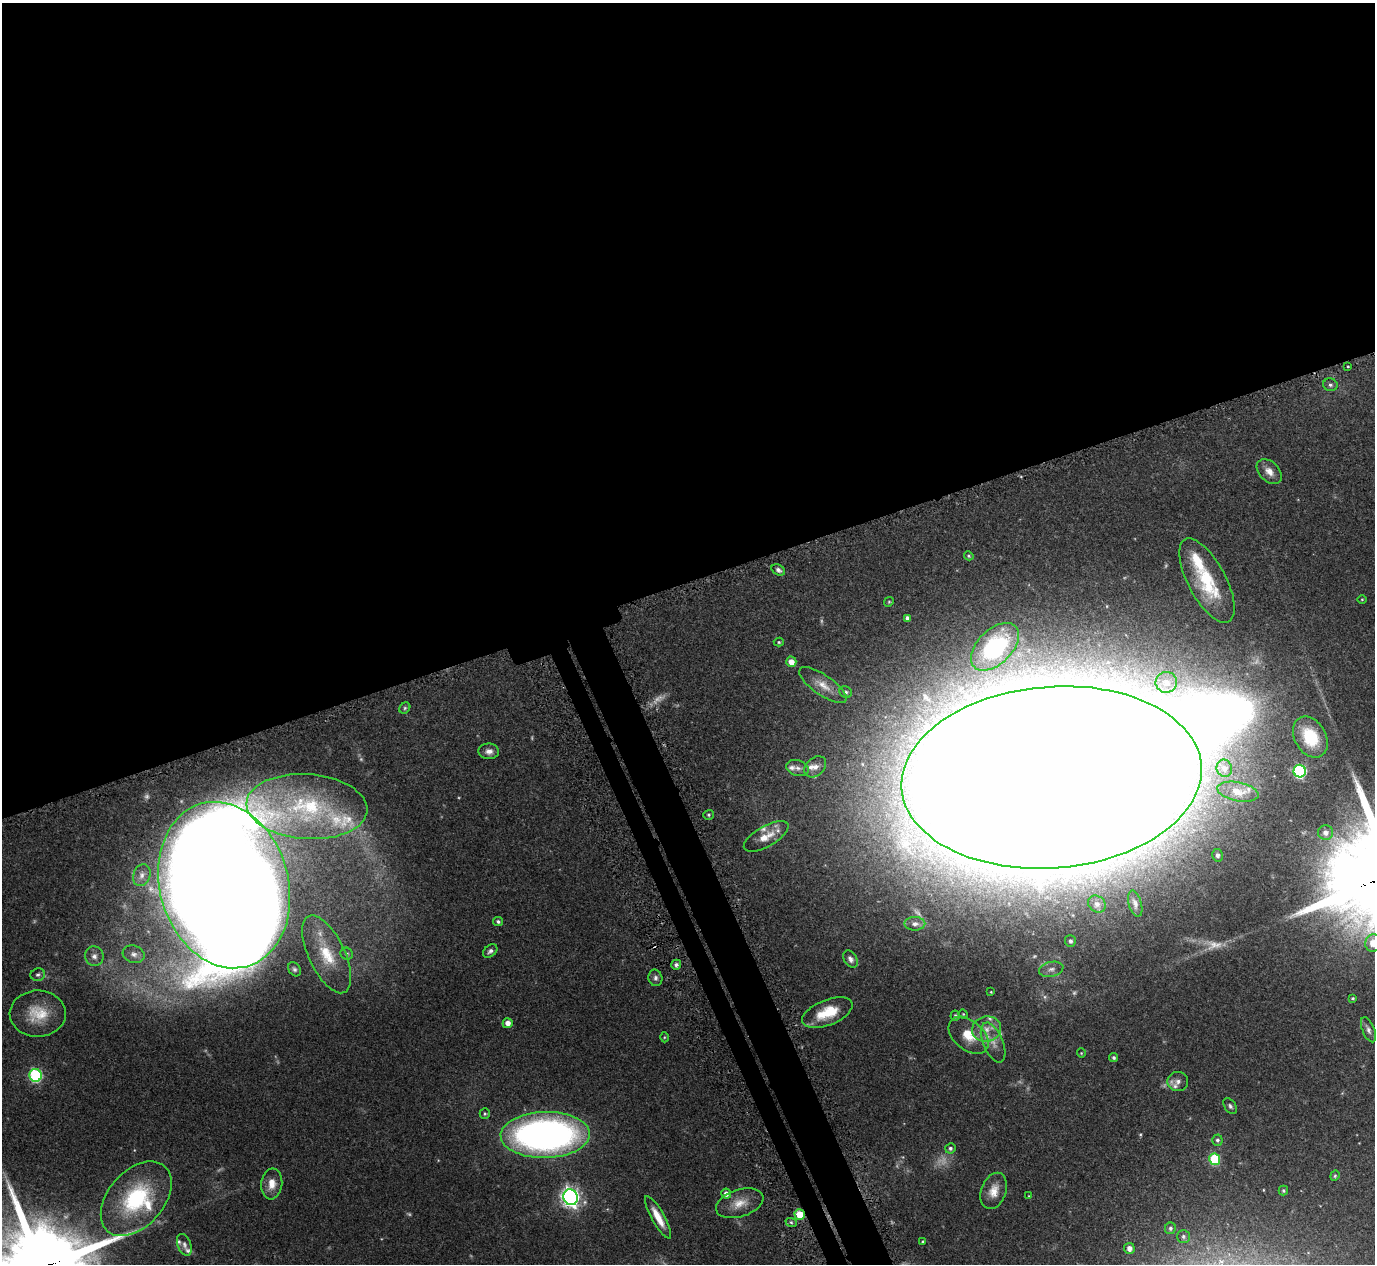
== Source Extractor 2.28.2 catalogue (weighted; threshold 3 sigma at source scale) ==
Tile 2 of 4 x 4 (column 2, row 1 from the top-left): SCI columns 1424-2796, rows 3971-5232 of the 5575 x 5551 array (HDU 1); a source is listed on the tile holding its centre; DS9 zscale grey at full resolution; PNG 1377 x 1266 px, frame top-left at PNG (2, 3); each listed source drawn as its Kron ellipse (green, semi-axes under 4 px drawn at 4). Shown black and unused: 48% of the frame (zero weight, under 3 of 5 exposures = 4% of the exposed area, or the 3 px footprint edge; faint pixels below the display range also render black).
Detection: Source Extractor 2.28.2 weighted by HDU 2 'WHT'; one run over the whole footprint, this tile lists its part. Background 0.0876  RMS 0.0034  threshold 0.0154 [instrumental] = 3 sigma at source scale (4.5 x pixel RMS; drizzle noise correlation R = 1.50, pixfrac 1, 0.05/0.05 arcsec/px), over >= 5 px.
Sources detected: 112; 10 too faint to see at this stretch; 3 inside a brighter object's white glare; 1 cosmic-ray / hot-pixel residue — neither listed nor drawn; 11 inside a brighter listed object's ellipse — not listed separately; the other 87 listed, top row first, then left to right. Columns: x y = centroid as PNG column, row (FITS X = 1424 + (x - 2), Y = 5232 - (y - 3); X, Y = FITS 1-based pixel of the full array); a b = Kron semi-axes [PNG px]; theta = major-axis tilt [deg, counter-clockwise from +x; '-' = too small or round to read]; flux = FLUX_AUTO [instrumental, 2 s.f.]
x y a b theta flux
1348 366 3 2 - 0.3
1330 385 7 6 - 0.88
1269 472 15 9 -45 2.9
969 556 5 4 - 0.46
778 570 7 5 -32 1.1
1207 581 47 19 -62 20
1362 599 4 3 - 0.28
889 602 5 4 - 0.4
907 618 4 4 - 1
779 642 5 4 - 0.46
995 647 29 17 44 36
791 662 5 5 - 2.7
1166 682 11 10 - 3.4
823 685 28 10 -35 4.7
846 692 6 5 - 0.67
405 708 6 5 - 0.58
1310 737 22 15 -59 12
489 751 10 8 -3 1.9
815 767 12 9 42 2.3
798 768 11 7 -18 1.8
1224 768 9 7 -71 1.9
1300 771 6 6 - 53
1052 777 150 91 5 6000
1238 792 21 9 -11 2.9
307 807 60 32 -4 40
709 815 5 5 - 0.51
1326 832 7 7 - 1.8
766 836 25 10 30 5.2
1218 855 6 5 - 1.1
142 875 11 8 70 1.8
224 885 84 64 -74 2100
1097 904 9 8 - 1.2
1135 904 13 6 -74 1.4
498 921 5 4 - 0.75
915 924 10 7 0 1.6
1070 941 6 5 - 1
1373 943 9 7 75 4.6
490 951 8 5 41 1.1
134 954 11 8 -18 1.7
327 954 42 18 -64 14
347 954 6 6 - 0.77
94 956 10 9 - 1.8
850 959 9 6 -58 1.3
676 965 5 5 - 0.92
294 969 7 5 -58 0.8
1051 969 12 7 13 1.7
38 975 7 6 - 0.88
655 978 8 7 - 1.1
991 992 3 3 - 0.26
1353 998 3 3 - 0.37
827 1013 26 12 22 10
38 1014 28 23 2 11
963 1014 5 4 - 0.35
955 1016 5 5 - 0.64
508 1023 5 5 - 2.1
987 1029 14 12 10 4.5
1368 1030 13 6 -68 1.3
969 1035 23 14 -40 7.6
664 1037 5 3 - 0.32
993 1043 21 10 -67 4
1081 1053 4 4 - 0.35
1114 1057 4 4 - 0.69
35 1075 6 6 - 45
1178 1081 10 9 - 1.7
1230 1106 9 5 -53 0.86
485 1114 5 5 - 0.55
545 1135 44 23 1 170
1217 1140 5 5 - 0.75
950 1148 5 5 - 0.73
1215 1159 6 5 - 23
1335 1176 5 4 - 0.43
272 1184 15 10 84 4
1283 1190 5 4 - 0.53
994 1191 19 12 70 4.3
726 1194 5 5 - 1.7
1029 1196 4 4 - 0.26
571 1197 8 7 - 160
136 1199 43 28 49 30
740 1203 24 13 18 5.4
800 1214 5 5 - 6.2
658 1217 24 6 -61 5.2
791 1222 6 3 -20 0.49
1170 1228 6 5 - 0.82
1183 1236 6 6 - 0.81
923 1242 4 3 - 0.4
184 1245 11 6 -69 1.4
1129 1248 5 5 - 1.9
Overlapping masked pixels (flux is a lower limit): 1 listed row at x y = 800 1214
Isophote crosses this tile's border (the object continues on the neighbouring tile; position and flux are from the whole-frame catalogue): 3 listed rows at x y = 1373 943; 1368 1030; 136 1199